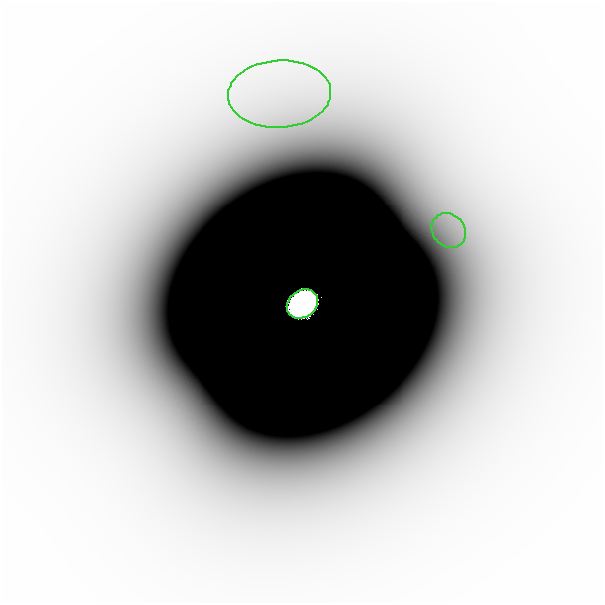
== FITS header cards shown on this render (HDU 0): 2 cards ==
NAXIS1  =                  601
NAXIS2  =                  601

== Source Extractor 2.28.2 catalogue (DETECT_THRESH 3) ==
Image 601 x 601 px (HDU 0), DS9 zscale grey, 1 PNG px = 1 image px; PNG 605 x 605 px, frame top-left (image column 1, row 601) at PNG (2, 2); each listed source drawn as its Kron ellipse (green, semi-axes under 4 px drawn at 4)
Background -1.71e-11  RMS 8.0e-12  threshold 2.40e-11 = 3 sigma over >= 5 px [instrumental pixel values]
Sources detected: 3; all 3 listed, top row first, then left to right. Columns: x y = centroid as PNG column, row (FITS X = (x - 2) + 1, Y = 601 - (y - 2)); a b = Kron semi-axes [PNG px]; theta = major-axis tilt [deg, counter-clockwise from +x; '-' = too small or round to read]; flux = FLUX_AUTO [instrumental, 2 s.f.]
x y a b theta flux
279 94 51 33 3 2.4e-08
449 230 18 16 -47 1.8e-08
302 304 17 13 36 5.0e+01